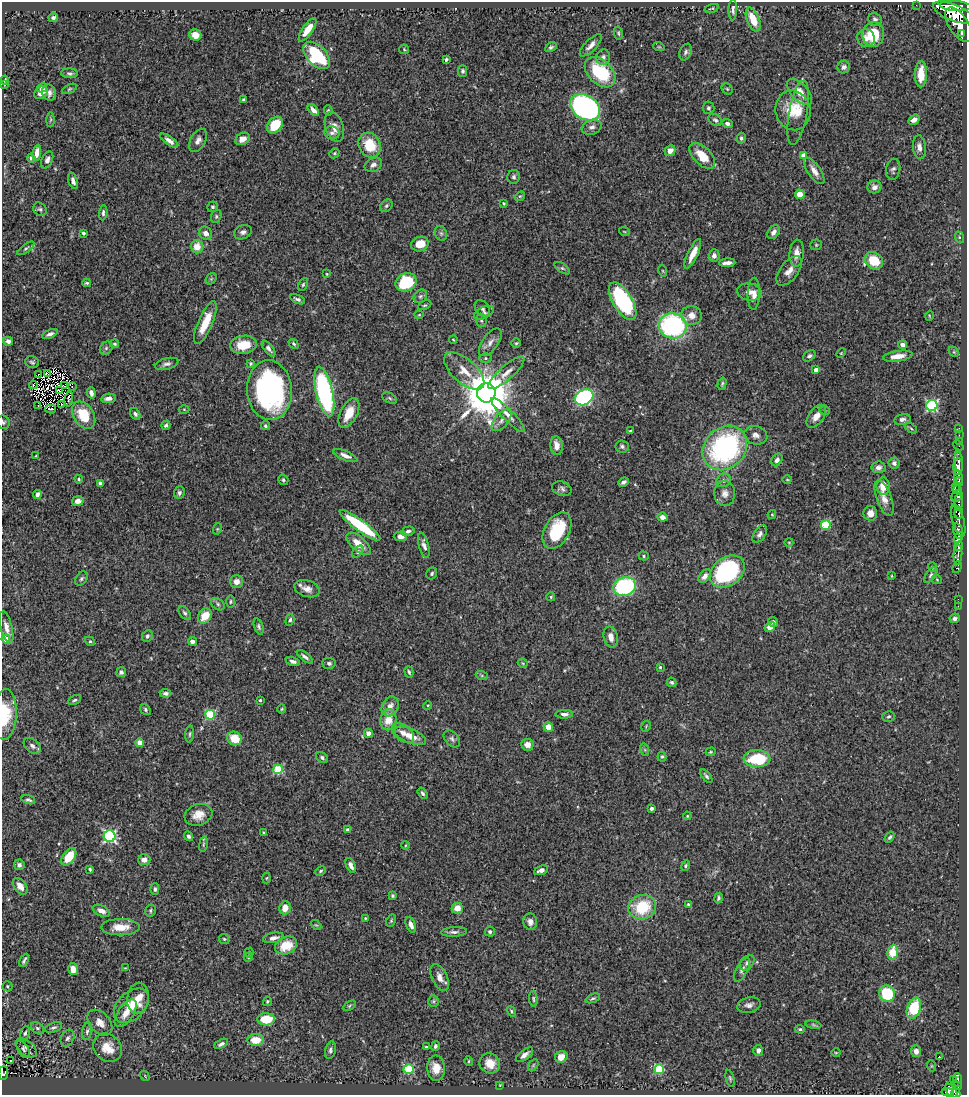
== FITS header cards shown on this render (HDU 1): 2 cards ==
NAXIS1  =                  965
NAXIS2  =                 1093

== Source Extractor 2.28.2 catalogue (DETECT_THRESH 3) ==
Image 965 x 1093 px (HDU 1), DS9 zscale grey, 1 PNG px = 1 image px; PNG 969 x 1097 px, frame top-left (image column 1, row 1093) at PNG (2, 2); each listed source drawn as its Kron ellipse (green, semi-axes under 4 px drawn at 4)
Background 0.781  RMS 0.026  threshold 0.0791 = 3 sigma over >= 5 px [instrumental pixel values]
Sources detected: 402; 2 with non-positive FLUX_AUTO (blend fragments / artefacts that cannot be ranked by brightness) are neither listed nor drawn; the other 400 listed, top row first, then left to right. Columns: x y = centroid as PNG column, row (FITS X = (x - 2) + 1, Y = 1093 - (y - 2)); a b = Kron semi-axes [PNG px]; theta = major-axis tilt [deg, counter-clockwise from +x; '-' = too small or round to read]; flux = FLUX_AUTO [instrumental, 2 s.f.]
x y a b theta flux
916 5 2 2 - 4.8
955 6 16 5 -4 2100
712 8 7 3 17 2.1
733 10 10 4 87 5.8
954 13 22 8 -21 4000
53 18 5 4 - 5
753 19 12 6 -68 36
875 19 7 6 - 4.3
959 25 19 9 -57 2800
308 30 13 5 55 22
618 33 6 4 -79 2.5
873 34 12 11 - 59
962 34 4 3 - 300
195 35 6 5 - 16
866 38 9 8 - 12
591 45 15 5 46 11
551 47 6 4 27 3.3
659 47 6 3 -18 1.4
404 49 5 4 - 2.1
686 52 9 6 66 4.8
317 55 16 10 -47 130
603 57 8 7 - 6
446 60 4 3 - 3.1
844 67 6 6 - 5.3
463 71 5 4 - 3.4
600 72 18 12 -45 100
70 73 8 5 -2 3.9
921 74 13 6 89 31
5 80 4 2 - 1.7
4 84 3 2 - 1.1
42 88 5 4 - 5.2
69 89 8 4 27 2.8
727 89 6 5 - 2.4
49 92 8 7 - 8.3
799 92 16 8 -48 22
41 93 7 5 40 15
243 100 3 3 - 2.3
585 107 16 12 -33 440
708 108 6 6 - 3.6
313 110 7 4 -48 7.6
793 110 20 17 -75 46
328 111 5 4 - 2.4
798 113 32 9 79 28
50 120 7 4 89 2.7
715 120 7 5 -35 4
914 120 6 4 34 9.4
727 123 6 4 -16 5.3
275 125 9 7 52 44
334 127 15 9 -72 15
592 127 10 7 20 8.5
332 133 7 6 - 5.9
741 138 5 4 - 3.5
243 139 8 5 31 15
198 140 12 7 60 8.8
169 141 10 4 -35 8.8
369 145 13 10 -63 48
919 147 12 6 -84 10
670 151 6 5 - 11
37 153 8 4 81 13
334 153 5 4 - 2.3
803 155 4 4 - 14
702 156 16 8 -45 31
31 158 4 4 - 4.3
47 160 9 5 67 6.6
373 165 9 6 26 7.4
893 169 10 7 79 5.2
814 171 15 6 -55 13
514 177 7 6 - 4.1
73 181 8 4 -72 6.3
874 187 7 6 - 8.2
800 194 5 4 - 20
520 196 5 4 - 2.1
504 203 3 3 - 2.5
386 206 7 5 45 3.3
213 207 5 5 - 3.6
40 209 7 6 - 3.6
103 213 7 4 86 3.7
216 216 7 5 71 2.8
624 231 5 3 - 1.6
243 232 9 7 24 6.2
773 232 8 5 56 8.7
83 233 3 3 - 3.2
205 233 7 6 - 8.5
441 233 8 6 -68 4.3
959 237 6 4 -72 2.3
420 244 9 7 17 28
816 245 5 5 - 2.8
197 247 6 6 - 26
26 248 10 4 36 4
797 253 14 7 85 16
693 254 16 5 64 21
714 255 6 5 - 7.6
874 261 10 8 -35 47
727 263 8 4 4 7.8
562 268 9 4 -35 3.5
663 271 6 3 -71 1.8
789 271 17 9 53 15
327 274 3 2 - 1.3
211 279 6 5 - 2.5
406 282 11 8 30 95
87 283 4 3 - 2.7
303 285 7 4 63 2.8
749 292 12 8 -9 12
754 294 16 6 88 13
420 296 7 6 - 4.8
298 299 8 4 -23 4.9
623 301 21 10 -58 190
425 305 7 4 25 2.6
482 308 9 6 -53 6.3
484 313 11 5 25 5.2
419 315 4 3 - 1.5
691 315 10 9 - 14
929 316 5 3 - 1.6
481 320 6 5 - 3.6
205 323 23 7 67 39
673 326 14 12 -10 290
50 334 8 4 23 5.6
453 339 4 2 - 1.5
8 341 5 4 - 6.9
490 342 16 7 54 11
516 343 5 4 - 2.5
115 344 4 4 - 2.4
294 344 5 3 - 2.5
243 345 13 9 7 34
903 345 4 4 - 7
106 348 7 5 47 3.7
268 348 9 4 -52 5.6
954 352 6 4 -45 2.4
841 353 6 3 46 1.7
809 356 7 5 36 4.4
898 356 15 5 8 16
485 358 6 5 - 3.1
32 362 7 6 - 3.5
251 363 4 4 - 2.5
167 364 12 5 14 6.5
816 370 4 4 - 11
464 371 24 12 -41 30
48 373 4 2 - 2
506 373 23 7 42 16
39 374 3 2 - 2.9
722 384 6 3 74 2.8
33 385 4 2 - 2.5
65 386 4 3 - 0.77
72 387 2 2 - 1.8
59 390 4 2 - 0.59
269 390 30 22 -86 390
324 392 25 8 -77 320
91 393 6 4 -75 5.6
486 393 9 9 - 9400
584 397 10 7 28 310
108 398 7 4 9 8.1
390 398 7 5 -28 3
69 399 7 2 79 4.3
62 404 3 3 - 1.4
38 405 2 2 - 2.9
932 406 5 5 - 230
51 409 5 2 - 0.56
184 409 5 3 - 1.7
825 411 5 3 - 1.9
349 413 16 8 63 33
135 414 6 4 -56 4.4
84 415 15 10 -58 56
508 415 23 5 -46 15
816 416 13 7 53 15
902 419 8 5 11 5.7
502 420 13 7 50 11
3 422 7 6 - 3.9
166 425 5 4 - 4
265 426 4 4 - 3.2
911 428 7 3 -37 2.1
959 428 2 2 - 6.8
630 431 3 3 - 2.1
756 435 11 9 -16 10
959 435 2 2 - 8.6
959 441 3 2 - 12
958 445 5 2 - 13
557 446 9 6 -82 15
622 446 7 6 - 4.3
725 448 24 20 45 330
36 456 3 3 - 2.2
345 456 13 5 -23 9.1
777 460 7 5 60 5.8
959 462 10 3 -84 300
894 463 5 5 - 5.5
958 466 8 4 87 880
878 467 7 6 - 6.6
959 477 7 4 -77 660
79 479 4 3 - 2
283 480 5 5 - 2.9
724 480 7 6 - 5.8
787 480 5 3 - 1.5
624 482 5 4 - 4.6
959 482 5 4 - 280
100 483 4 3 - 3.8
883 486 8 6 90 24
955 487 4 3 - 100
562 489 10 7 -17 5.9
957 490 3 3 - 140
179 493 6 5 - 4
725 493 13 10 -88 12
37 494 4 4 - 7
957 496 6 5 - 350
884 498 19 7 -69 16
78 501 6 5 - 11
959 502 8 4 87 350
870 513 7 7 - 13
959 513 5 3 - 290
772 514 4 4 - 1.9
662 517 5 4 - 9.3
958 520 17 5 -74 470
360 525 25 5 -36 110
826 525 5 5 - 86
217 529 6 3 71 2
557 530 20 12 61 84
408 531 6 4 17 4.2
958 531 8 5 -74 1200
760 534 10 5 55 6.2
400 536 6 5 - 9.8
958 538 6 3 68 530
789 542 4 3 - 1.3
359 544 15 7 -41 28
424 545 13 5 -75 8.3
959 546 5 3 - 300
358 552 7 4 48 3.4
958 555 10 3 86 440
644 556 5 4 - 2.9
932 567 5 3 - 1.5
957 567 6 4 69 110
727 572 19 14 37 230
432 573 6 5 - 3.2
931 575 9 5 55 4.3
705 576 8 5 54 7.8
891 576 3 2 - 1.3
81 579 8 5 51 3.9
937 580 5 3 - 1.4
236 582 6 6 - 11
625 587 11 9 16 180
307 589 13 8 -17 12
551 597 4 3 - 1.8
958 599 2 2 - 3.2
231 601 6 3 89 2.2
218 604 8 5 -38 3.9
958 606 3 2 - 4.7
185 613 8 5 -51 3.9
205 616 8 6 53 29
955 618 5 4 - 6.2
290 620 6 4 72 3.3
773 622 5 4 - 5.1
259 626 8 4 -70 4
6 627 16 5 -75 13
770 627 5 4 - 12
147 636 6 5 - 4.3
611 637 10 7 -77 14
6 639 4 4 - 34
90 641 5 4 - 2.5
192 641 4 3 - 6.5
305 657 10 4 -37 4.9
293 661 7 4 -12 5.4
329 663 6 5 - 4.5
523 663 5 4 - 2.1
660 667 4 3 - 2.4
121 672 5 5 - 4.4
409 672 6 3 -74 2.9
482 676 6 4 -19 2.6
672 682 5 4 - 3.3
166 693 6 4 -4 4.9
75 700 7 4 27 3.3
260 700 3 3 - 2.4
428 705 4 3 - 1.5
390 706 10 8 61 14
282 709 5 3 - 1.8
145 710 6 5 - 3.6
5 714 25 11 87 53
564 714 9 4 2 5.9
210 715 5 5 - 120
888 716 6 5 - 3.1
388 720 10 8 78 27
646 726 6 3 59 1.8
548 727 5 4 - 16
368 733 5 4 - 8.7
403 733 12 7 -35 12
190 734 8 3 85 2.7
410 736 17 7 -23 23
235 738 7 6 - 35
452 739 10 6 -47 5.2
140 743 4 4 - 29
527 745 6 6 - 12
32 746 9 6 -40 6.9
645 750 6 4 -72 3
711 752 5 4 - 2
662 757 5 4 - 2.5
322 758 6 5 - 4.1
757 759 13 8 0 90
278 769 5 4 - 110
706 776 8 4 -50 4
422 793 6 4 -56 3.7
28 800 7 4 -16 3.4
651 808 4 3 - 3.7
198 815 14 10 19 20
687 816 4 4 - 1.6
348 830 4 4 - 6.7
263 833 3 3 - 1.9
110 836 6 6 - 280
188 836 5 4 - 3.8
890 837 6 4 55 3.1
203 844 8 4 81 2.7
406 845 4 3 - 1.4
69 857 9 6 56 41
144 860 6 5 - 11
19 865 5 5 - 5.2
351 865 8 4 -65 8.3
686 865 5 3 - 2.3
90 869 4 3 - 2.6
541 870 7 4 22 7.7
321 871 5 3 - 2.6
267 878 5 3 - 1.7
20 886 9 6 -53 13
155 889 6 4 89 3.6
392 896 4 4 - 2.6
718 898 5 3 - 3.4
689 905 4 3 - 3.3
642 907 14 12 17 76
285 908 6 5 - 18
457 908 5 5 - 20
150 910 6 5 - 3
101 911 9 5 -24 10
365 918 4 3 - 1.7
391 921 6 4 64 2.6
530 922 8 7 - 8.3
316 925 6 3 -43 1.9
411 925 8 4 -69 11
120 927 19 8 1 27
454 932 13 4 3 6.1
490 932 5 5 - 3.4
273 938 10 5 11 9
224 939 5 5 - 2.9
286 945 11 8 24 40
893 952 7 5 80 40
249 953 5 4 - 2.3
248 957 4 4 - 2
24 960 7 3 62 3.8
747 963 9 6 47 4.4
125 968 4 2 - 1.3
73 969 6 5 - 17
742 970 13 5 62 6.9
440 977 14 7 -65 14
7 986 5 5 - 2.8
887 994 8 7 - 95
138 998 15 11 83 24
593 998 7 4 23 3.2
533 999 8 4 -85 2.8
267 1001 5 4 - 2.7
433 1001 6 5 - 2.9
749 1005 12 7 12 8.3
131 1006 20 13 44 35
349 1006 7 4 32 2.3
914 1008 11 6 71 79
511 1011 5 4 - 2.7
126 1013 16 7 55 18
266 1019 8 6 -2 56
100 1023 15 10 -48 15
813 1025 8 4 -9 3.1
53 1027 9 5 18 4.4
38 1028 7 5 -39 3.9
800 1029 5 4 - 2.5
87 1031 9 4 79 4
25 1033 7 4 73 3.6
67 1038 9 6 63 5.6
256 1040 8 6 3 36
221 1044 7 4 27 5.1
435 1046 5 4 - 4
426 1047 3 3 - 2
26 1048 12 7 -38 7.6
108 1048 15 13 -46 30
23 1049 9 5 -58 3.9
330 1050 9 5 76 5.1
758 1050 5 5 - 7.2
916 1051 6 5 - 9.4
836 1053 4 3 - 1.4
524 1055 10 5 37 8.4
939 1056 3 2 - 34
561 1057 6 5 - 16
11 1060 3 2 - 3.2
468 1061 5 3 - 1.9
490 1063 11 9 -37 27
533 1065 6 4 60 2.5
932 1066 5 3 - 1.8
436 1068 12 9 -85 23
408 1069 5 5 - 110
659 1069 5 4 - 110
3 1073 7 5 87 100
145 1076 5 3 - 1.5
730 1078 9 4 -77 2.8
953 1080 2 2 - 5.2
958 1080 7 3 -85 150
500 1085 4 4 - 1.4
957 1086 4 3 - 82
951 1091 8 4 -53 330
947 1092 6 4 -9 210
956 1093 5 4 - 270
At the frame edge (FLAGS 8, measured only in part): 4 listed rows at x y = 3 422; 5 714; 3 1073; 956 1093
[2 non-positive-flux detections neither listed nor drawn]